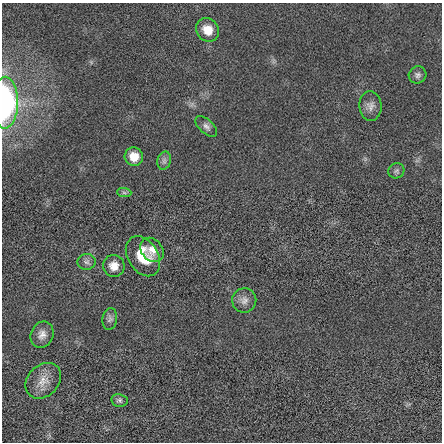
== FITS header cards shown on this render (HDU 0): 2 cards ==
NAXIS1  =                  440 / length of data axis 1
NAXIS2  =                  440 / length of data axis 2

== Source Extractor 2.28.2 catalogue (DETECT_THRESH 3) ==
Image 440 x 440 px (HDU 0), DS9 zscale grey, 1 PNG px = 1 image px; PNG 444 x 444 px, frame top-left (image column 1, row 440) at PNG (2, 3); each listed source drawn as its Kron ellipse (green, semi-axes under 4 px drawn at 4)
Background 0.0368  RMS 1.1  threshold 3.25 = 3 sigma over >= 5 px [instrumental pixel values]
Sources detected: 18; all 18 listed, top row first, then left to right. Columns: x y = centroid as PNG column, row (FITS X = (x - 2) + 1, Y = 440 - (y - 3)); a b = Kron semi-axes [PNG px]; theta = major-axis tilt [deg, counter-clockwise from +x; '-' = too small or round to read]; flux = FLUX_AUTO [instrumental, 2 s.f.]
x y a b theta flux
208 30 12 11 - 1100
418 75 9 8 - 240
5 103 26 13 89 11000
370 106 15 11 -84 490
206 126 13 7 -42 310
134 157 9 9 - 1100
164 161 9 6 76 240
396 171 8 7 - 190
124 193 7 4 -2 160
152 250 13 10 -49 610
143 256 21 15 -58 1900
87 262 9 8 - 270
114 266 11 10 - 740
244 300 12 12 - 510
110 319 11 7 81 250
42 335 13 11 65 530
43 381 20 15 46 1000
119 400 8 6 -9 170
At the frame edge (FLAGS 8, measured only in part): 1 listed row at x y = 5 103